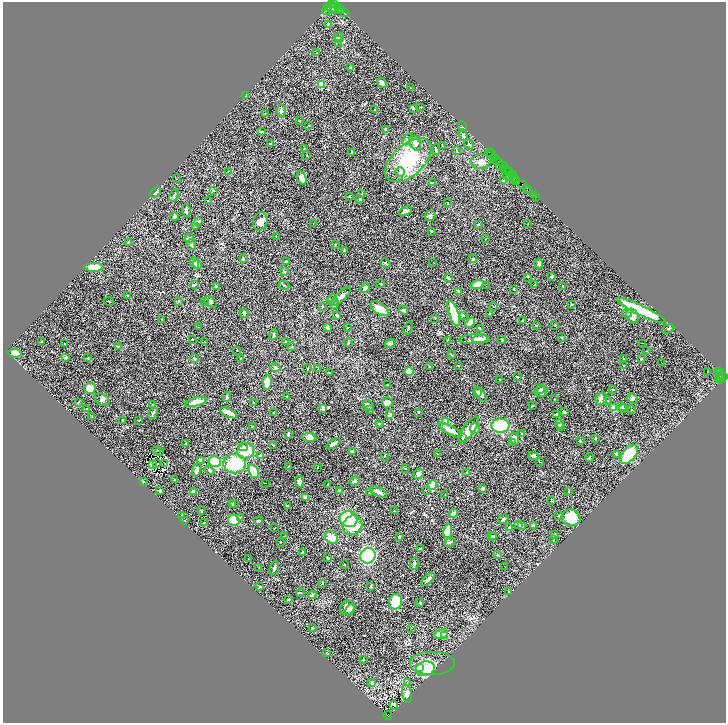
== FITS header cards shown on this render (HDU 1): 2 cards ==
NAXIS1  =                 1447
NAXIS2  =                 1442

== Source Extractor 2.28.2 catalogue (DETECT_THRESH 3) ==
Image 1447 x 1442 px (HDU 1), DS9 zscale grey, zoomed out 1/2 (1 PNG px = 2 x 2 image px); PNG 728 x 725 px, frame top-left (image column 2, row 1442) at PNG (3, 2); each listed source drawn as its Kron ellipse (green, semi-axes under 4 px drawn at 4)
Background 0.799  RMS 0.019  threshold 0.0565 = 3 sigma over >= 5 px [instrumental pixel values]
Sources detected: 414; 45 cannot appear on this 1/2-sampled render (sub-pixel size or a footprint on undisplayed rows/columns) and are neither listed nor drawn; the other 369 listed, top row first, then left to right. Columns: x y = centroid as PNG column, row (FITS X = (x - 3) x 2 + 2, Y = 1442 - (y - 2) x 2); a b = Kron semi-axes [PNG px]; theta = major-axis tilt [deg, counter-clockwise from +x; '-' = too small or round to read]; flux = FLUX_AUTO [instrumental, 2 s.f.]
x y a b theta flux
333 3 3 2 - 1600
332 5 3 3 - 2600
337 6 3 2 - 2700
328 7 3 2 - 1800
334 8 4 3 - 2900
339 8 4 2 - 4200
332 9 5 2 - 4100
341 10 4 3 - 5100
327 11 5 2 - 850
345 13 2 1 - 240
328 24 3 3 - 2.4
339 37 5 3 - 17
339 40 2 2 - 43
339 43 2 2 - 1.4
317 53 2 1 - 1.1
351 67 3 3 - 2.2
382 83 5 2 - 22
321 85 2 2 - 150
411 88 2 1 - 0.96
246 95 3 1 - 1.4
421 107 3 2 - 1.6
413 108 3 3 - 4.4
375 109 2 2 - 2.7
281 111 6 4 -85 7.6
265 113 2 1 - 1.5
300 120 3 2 - 1.4
309 125 3 1 - 1.3
462 126 5 3 - 4.1
386 129 3 2 - 5.7
261 132 4 3 - 3
463 135 6 4 -66 7
407 139 6 4 47 8.2
415 143 8 5 -61 16
270 144 4 1 - 1.4
469 144 5 3 - 3.9
442 146 2 2 - 2.6
304 149 2 2 - 11
436 150 5 2 - 6.6
456 151 3 3 - 3.5
351 152 4 2 - 3.5
489 152 4 2 - 97
306 155 3 2 - 2.4
492 155 5 2 - 110
495 158 3 1 - 450
408 160 28 15 42 220
481 161 10 7 9 22
496 161 2 1 - 490
499 162 2 2 - 660
502 166 6 1 13 81
504 168 2 2 - 470
506 168 2 1 - 210
229 171 2 2 - 1.6
506 171 3 2 - 990
400 172 5 4 - 7.3
509 172 3 2 - 890
513 174 4 2 - 680
510 177 2 1 - 400
302 178 7 4 -70 27
513 178 2 1 - 84
515 178 2 1 - 350
177 179 2 2 - 1.2
516 180 3 2 - 700
504 181 4 3 - 3.8
432 183 2 2 - 4.4
522 184 4 2 - 1300
527 189 3 2 - 120
213 190 4 2 - 2.5
529 191 3 1 - 80
156 192 6 4 46 6.4
362 193 3 1 - 1.3
174 195 6 3 66 5.2
533 195 2 2 - 2400
349 196 3 2 - 1.7
536 197 3 2 - 230
360 199 3 3 - 4.6
208 201 2 2 - 2.8
447 202 2 2 - 8.7
186 210 6 2 -81 8
405 211 7 3 23 7.6
174 216 4 3 - 4.6
430 216 5 5 - 5.6
260 221 9 7 72 23
198 222 4 2 - 4
313 224 2 2 - 1.6
478 224 3 2 - 2.6
528 224 2 2 - 1.5
195 227 2 2 - 1.7
431 231 2 2 - 2.5
276 236 2 2 - 1.3
189 238 5 3 - 12
486 239 2 2 - 1.5
128 242 3 3 - 2.4
191 245 5 4 - 5.9
335 245 2 2 - 2.3
344 251 4 2 - 2.7
243 259 3 2 - 4.4
473 259 4 3 - 4.1
286 261 3 3 - 3.8
433 262 2 1 - 4.5
194 263 6 2 -70 6.5
385 263 5 3 - 4.2
539 264 5 3 - 8
197 265 5 3 - 14
94 267 9 4 2 51
285 271 3 2 - 2.1
552 276 3 2 - 3.4
528 277 2 2 - 1.4
448 278 4 3 - 5.6
380 283 4 1 - 1.7
194 285 3 3 - 5.2
284 285 5 2 - 3.4
477 285 6 3 21 68
535 285 2 2 - 2.3
486 286 2 1 - 1.5
563 286 2 2 - 2.4
217 287 4 3 - 4.2
365 288 5 4 - 13
514 289 3 2 - 1.9
459 292 4 3 - 7.5
128 296 4 2 - 2.3
341 296 12 4 43 21
332 299 5 2 - 2.7
109 301 5 1 - 2.1
179 301 3 2 - 2.3
204 301 2 2 - 1.6
210 302 7 4 -39 8.6
334 304 5 3 - 16
571 304 3 2 - 2.5
494 306 3 1 - 1.2
322 307 2 1 - 1.6
380 309 10 5 -33 32
403 310 5 3 - 4.3
641 310 27 5 -25 220
244 313 5 3 - 6.6
454 313 13 4 -71 100
489 313 2 2 - 3.8
627 313 5 3 - 4.6
463 315 4 3 - 2.8
337 316 3 2 - 5
632 316 7 6 - 37
435 318 2 2 - 1.6
162 320 3 3 - 2.1
522 321 2 1 - 1.2
470 323 5 4 - 37
536 325 3 2 - 1.8
555 325 2 2 - 2.1
199 327 2 2 - 1.1
328 328 2 2 - 21
347 328 3 2 - 1
408 328 7 2 69 3.4
480 329 3 2 - 4.6
668 329 6 2 24 3.2
273 334 5 2 - 4.9
562 338 3 2 - 2.8
192 339 2 2 - 1.4
474 339 16 5 2 35
480 339 8 3 9 12
447 340 3 2 - 1.8
502 340 2 2 - 4.1
42 342 2 1 - 7.4
204 342 2 2 - 1.3
285 342 3 2 - 1.8
348 342 3 2 - 2.9
643 343 2 1 - 0.84
65 344 2 1 - 1.7
390 344 6 4 26 5.1
118 346 3 2 - 4.4
292 347 3 3 - 2.8
237 350 2 1 - 1.1
647 351 2 2 - 1.3
15 353 7 4 -7 29
451 355 4 2 - 3
66 357 4 3 - 5.8
88 358 3 3 - 2.3
241 358 2 2 - 2.1
194 359 4 3 - 3.7
623 359 2 1 - 1.1
641 359 3 2 - 2.2
662 363 2 1 - 1.3
459 366 2 2 - 1.8
623 366 3 2 - 2
276 367 5 4 - 5.7
430 367 3 2 - 4.3
308 369 3 2 - 2
318 369 4 2 - 1.8
409 371 5 3 - 76
719 371 3 2 - 310
707 372 2 1 - 47
329 373 4 2 - 2.7
721 373 2 2 - 240
720 375 4 2 - 140
517 377 3 2 - 4.7
721 377 2 1 - 420
724 377 4 3 - 1100
720 379 4 3 - 680
500 380 3 3 - 2.1
267 382 7 4 84 52
388 385 3 2 - 1.8
90 388 6 5 - 59
540 389 5 3 - 4.4
613 389 2 2 - 3.3
477 392 4 3 - 5.4
541 392 6 5 - 9.8
481 394 8 4 -54 17
287 396 3 2 - 2
227 397 5 3 - 5.3
554 399 2 2 - 1.6
601 399 6 5 - 14
632 399 6 4 -39 8.5
102 400 8 5 -32 9.9
608 401 3 3 - 2.2
78 402 4 2 - 2.6
196 402 11 3 14 54
253 403 3 2 - 1.4
387 403 5 5 - 20
153 405 2 2 - 2.5
368 405 6 4 -35 9.9
532 406 3 2 - 3.2
622 406 5 3 - 4.1
614 407 3 3 - 130
86 408 2 2 - 1.3
623 408 4 3 - 3
323 409 4 4 - 6.2
369 410 3 2 - 2.5
631 410 2 2 - 1.7
418 412 3 2 - 1.7
564 412 4 3 - 5.4
153 413 6 2 63 5.8
229 413 9 3 -25 45
273 413 2 1 - 1.8
390 414 4 3 - 14
557 415 3 2 - 9.8
91 417 2 2 - 1.3
123 420 3 2 - 3.4
138 420 2 2 - 1.4
445 422 4 4 - 32
379 424 3 3 - 4.9
560 424 5 3 - 16
500 426 9 7 1 200
252 427 3 2 - 2.7
560 427 4 3 - 7.6
475 428 5 5 - 8.1
450 430 13 3 -29 30
469 430 15 6 54 49
522 433 3 2 - 3.1
288 434 3 2 - 6.3
309 437 7 4 -2 27
462 438 3 2 - 2.5
514 438 6 4 -71 32
596 438 3 2 - 1.5
580 441 4 3 - 3.6
513 442 4 3 - 4
186 443 2 1 - 1.1
333 444 7 3 34 13
273 445 3 3 - 2.7
243 447 4 3 - 7.5
156 450 3 2 - 2.5
246 451 8 8 - 87
159 452 2 1 - 0.9
352 452 3 3 - 5.8
438 454 2 2 - 1.4
617 454 4 3 - 7.9
629 454 11 6 49 170
261 455 3 2 - 20
384 456 2 2 - 1.8
533 456 5 3 - 7.8
590 458 4 2 - 2.8
200 460 3 3 - 2.8
215 461 6 5 - 84
539 461 4 2 - 1.9
157 463 2 1 - 0.72
164 463 2 1 - 0.72
152 464 2 2 - 0.31
235 464 11 9 1 150
289 466 3 2 - 2.4
318 467 3 1 - 1.2
406 469 3 2 - 1.7
197 470 7 3 71 13
209 470 5 4 - 6.8
254 471 7 4 -67 66
467 472 2 2 - 2.1
418 474 5 4 - 14
174 480 2 2 - 1.5
143 481 3 2 - 2.5
355 481 5 4 - 8.2
299 482 6 3 -83 16
265 483 2 1 - 0.97
328 484 4 2 - 2.4
433 485 5 4 - 70
483 488 3 3 - 6.7
426 490 2 2 - 1.3
160 491 3 3 - 6
194 491 3 2 - 12
339 491 4 3 - 3.1
378 492 9 3 -28 21
569 492 4 2 - 1.8
370 493 2 2 - 3.9
445 494 3 2 - 1.5
306 497 4 3 - 17
551 501 4 2 - 2.2
234 503 3 3 - 4.9
232 504 3 3 - 5.1
287 505 3 1 - 1.5
201 511 3 2 - 1
394 511 2 2 - 1.7
453 513 4 3 - 10
182 516 4 2 - 2.6
558 516 2 2 - 2
240 517 4 3 - 3.4
571 518 9 8 - 76
349 519 9 7 -25 190
503 519 5 2 - 7.8
185 520 2 2 - 1.4
234 521 6 5 - 130
259 521 4 3 - 7.5
204 523 3 2 - 2.9
519 524 3 3 - 2.8
353 525 10 9 - 130
533 525 4 2 - 4.4
522 526 3 3 - 15
274 528 2 1 - 0.95
509 528 3 2 - 3.2
448 531 7 4 79 83
555 534 2 2 - 1.5
285 535 2 1 - 1.2
492 536 5 2 - 3.2
494 536 4 2 - 2.1
331 537 7 6 - 35
399 537 4 3 - 2.9
553 539 3 2 - 1.4
280 542 2 2 - 1.4
450 542 6 3 25 4.3
420 548 3 2 - 3.7
303 552 4 2 - 5.1
497 555 3 2 - 3.1
368 556 8 7 - 390
328 558 3 2 - 2.8
249 559 2 2 - 2.1
344 564 3 2 - 1.9
414 564 6 3 77 10
505 566 2 1 - 1.5
259 568 2 2 - 1.4
274 568 7 3 72 7.4
428 579 8 3 46 14
322 584 3 3 - 2.4
260 586 3 2 - 3.4
371 587 3 2 - 2.3
508 592 2 1 - 1.6
300 593 4 3 - 3.7
312 595 4 3 - 4.4
289 599 2 2 - 3.5
396 602 8 6 73 130
420 603 3 3 - 1.8
347 608 7 7 - 24
350 609 6 4 59 17
312 628 4 2 - 2.8
412 628 2 1 - 33
441 634 7 3 14 79
444 636 2 2 - 52
326 653 2 2 - 1.7
363 659 3 2 - 1.7
432 663 23 12 0 51
420 668 3 3 - 210
425 669 9 7 16 150
372 683 3 3 - 4.6
407 683 2 1 - 0.94
407 694 9 5 -79 15
394 705 4 3 - 53
388 715 4 2 - 55
At the frame edge (FLAGS 8, measured only in part): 1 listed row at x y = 333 3
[45 sub-pixel or undisplayed-footprint detections neither listed nor drawn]